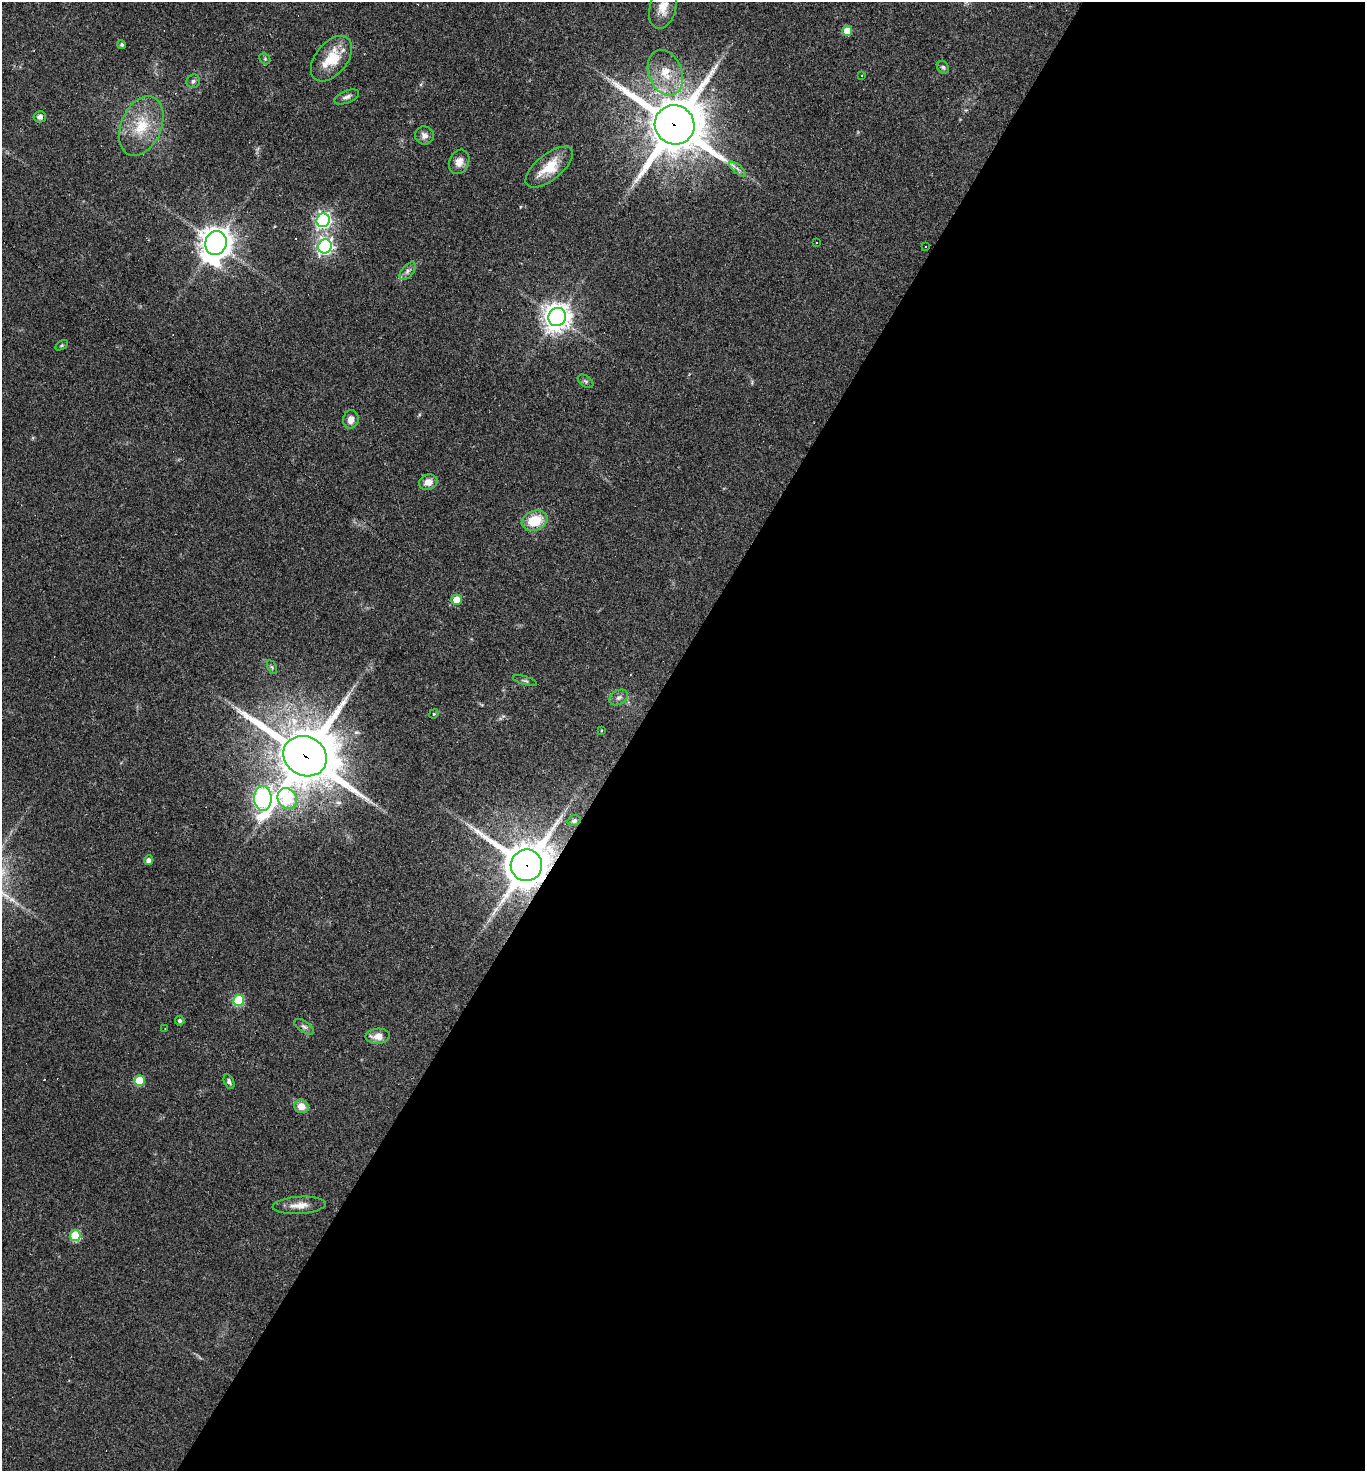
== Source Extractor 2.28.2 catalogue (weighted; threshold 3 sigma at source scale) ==
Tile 12 of 4 x 4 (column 4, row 3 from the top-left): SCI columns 4235-5597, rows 1471-2939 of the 5884 x 5878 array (HDU 1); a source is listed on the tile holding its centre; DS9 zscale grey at full resolution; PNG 1367 x 1473 px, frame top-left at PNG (2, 2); each listed source drawn as its Kron ellipse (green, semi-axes under 4 px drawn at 4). Shown black and unused: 54% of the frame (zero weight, under 2 of 3 exposures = <1% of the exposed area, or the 3 px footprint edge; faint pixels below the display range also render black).
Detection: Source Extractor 2.28.2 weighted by HDU 2 'WHT'; one run over the whole footprint, this tile lists its part. Background 0.059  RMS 0.0059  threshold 0.0267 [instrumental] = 3 sigma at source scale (4.5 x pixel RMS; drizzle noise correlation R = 1.50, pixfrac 1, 0.05/0.05 arcsec/px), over >= 5 px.
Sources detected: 55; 4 cosmic-ray / hot-pixel residue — neither listed nor drawn; the other 51 listed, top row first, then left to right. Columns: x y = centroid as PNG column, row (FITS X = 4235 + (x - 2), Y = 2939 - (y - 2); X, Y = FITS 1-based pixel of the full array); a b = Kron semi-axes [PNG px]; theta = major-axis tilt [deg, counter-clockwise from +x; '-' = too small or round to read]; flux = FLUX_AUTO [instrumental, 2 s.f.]
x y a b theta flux
663 7 22 13 74 9.2
847 31 5 5 - 11
122 45 4 4 - 1.1
265 59 6 4 -46 0.81
331 59 26 16 51 19
943 67 6 5 - 1.1
665 73 23 16 -69 16
861 76 3 2 - 0.51
193 81 7 6 - 1.8
347 97 13 6 22 2.3
40 117 6 5 - 2.1
675 125 20 19 - 3500
141 126 31 20 66 22
424 135 9 9 - 3.2
459 162 12 10 67 4.9
549 167 28 13 39 17
737 169 10 3 -40 1.6
323 220 7 6 - 160
216 243 12 10 70 810
816 243 3 3 - 1.1
325 246 7 6 - 160
925 246 3 3 - 2.8
407 271 10 5 50 2.3
557 317 9 8 - 610
62 345 7 4 31 0.83
586 381 9 5 -36 1.3
351 419 9 7 79 4.7
428 482 9 7 20 5.3
535 521 13 10 20 17
456 600 5 5 - 10
272 667 7 4 -64 0.82
525 681 12 4 -16 1.1
619 697 10 7 31 2.1
434 714 5 4 - 0.73
601 730 3 2 - 0.67
305 756 22 19 -30 3800
263 798 12 8 -89 250
287 799 11 9 -58 48
574 821 6 5 - 1.4
148 860 5 4 - 2.4
526 865 16 15 - 2200
239 1000 5 5 - 38
180 1021 5 5 - 1.5
304 1027 11 5 -34 1.9
165 1028 3 2 - 0.44
378 1036 12 7 5 6.2
139 1080 5 5 - 24
229 1082 8 5 -66 1.5
301 1106 7 6 - 6.3
299 1205 27 8 4 6.7
75 1235 5 5 - 33
Overlapping masked pixels (flux is a lower limit): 3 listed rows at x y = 675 125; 305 756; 526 865
Isophote crosses this tile's border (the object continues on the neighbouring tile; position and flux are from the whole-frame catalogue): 1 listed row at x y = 663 7